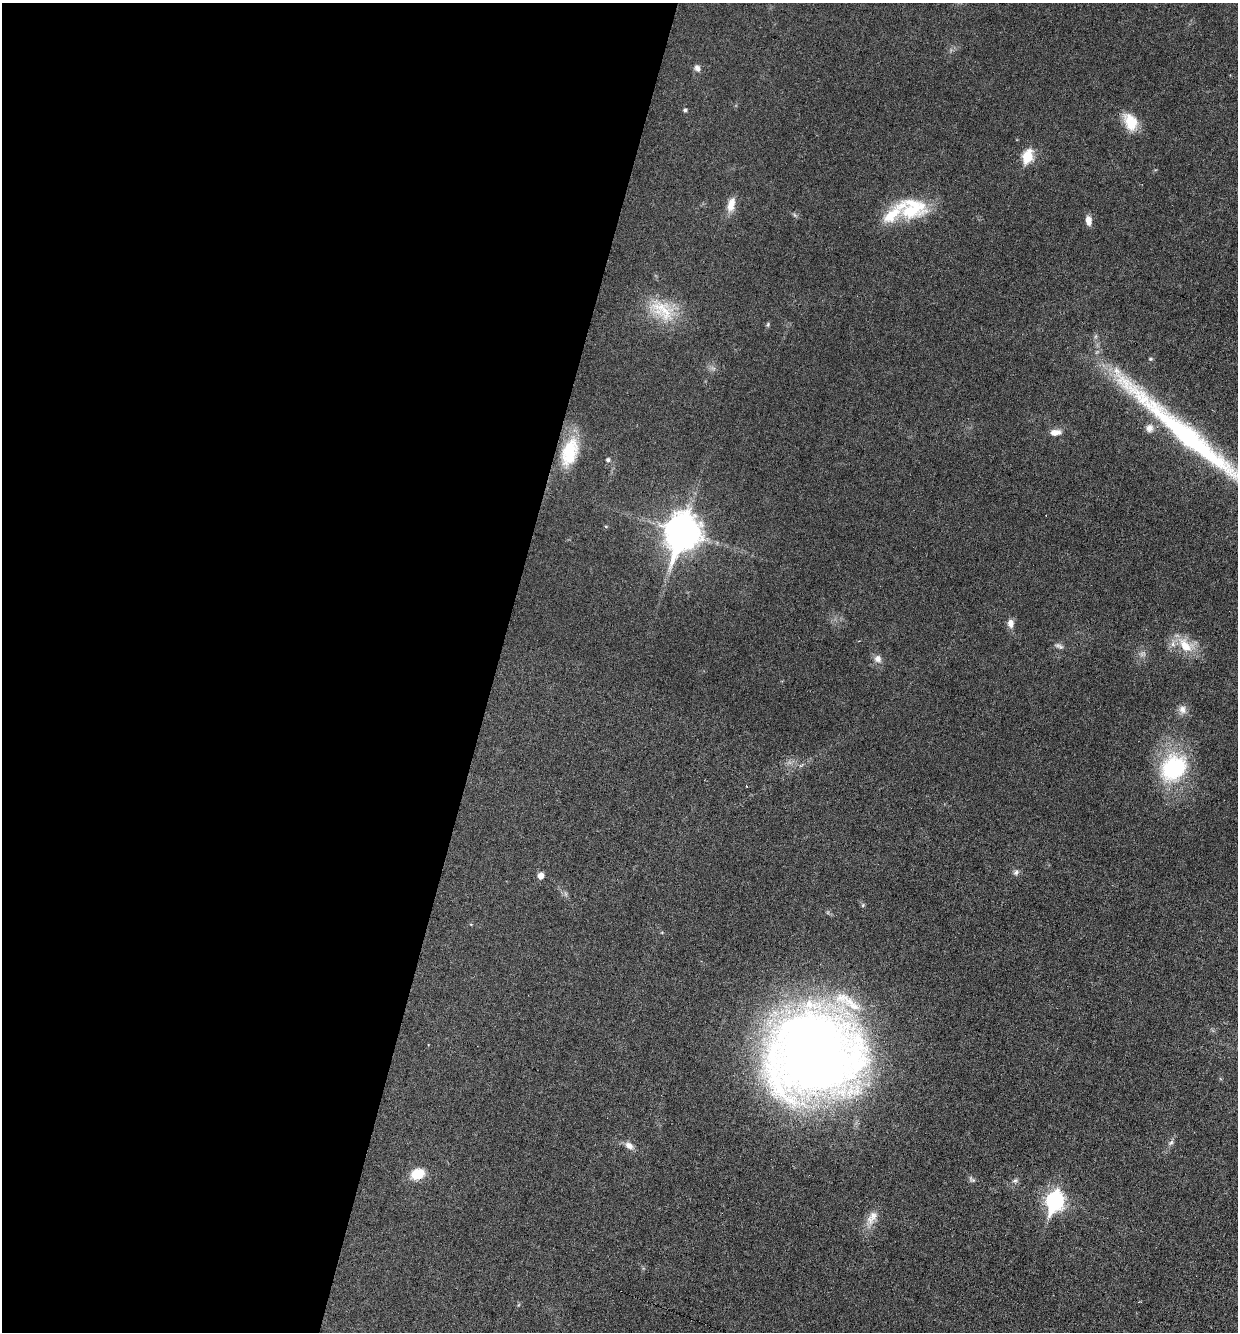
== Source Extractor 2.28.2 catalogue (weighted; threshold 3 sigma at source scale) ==
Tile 5 of 4 x 4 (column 1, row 2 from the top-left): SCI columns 260-1495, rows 2659-3988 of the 5333 x 5318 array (HDU 1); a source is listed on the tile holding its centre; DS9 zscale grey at full resolution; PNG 1240 x 1334 px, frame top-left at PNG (2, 3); no overlay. Shown black and unused: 40% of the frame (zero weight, under 3 of 6 exposures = <1% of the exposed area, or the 3 px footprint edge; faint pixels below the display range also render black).
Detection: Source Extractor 2.28.2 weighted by HDU 2 'WHT'; one run over the whole footprint, this tile lists its part. Background 0.0321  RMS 0.0039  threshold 0.0159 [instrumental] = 3 sigma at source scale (4.09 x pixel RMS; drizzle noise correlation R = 1.36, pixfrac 0.8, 0.05/0.05 arcsec/px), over >= 5 px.
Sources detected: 41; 2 too faint to see at this stretch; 1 long thin detection or spike segment (spike, bleed or trail) — not listed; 2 inside a brighter listed object's ellipse — not listed separately; the other 36 listed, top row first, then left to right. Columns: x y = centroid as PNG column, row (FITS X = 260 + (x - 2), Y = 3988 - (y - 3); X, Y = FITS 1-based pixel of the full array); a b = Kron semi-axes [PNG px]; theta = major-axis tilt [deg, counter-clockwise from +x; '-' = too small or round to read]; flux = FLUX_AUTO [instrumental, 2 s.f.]
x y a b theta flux
697 68 9 6 -67 1.5
685 110 5 4 - 0.78
1130 122 23 15 -62 8.4
1027 157 7 6 - 23
731 205 20 9 75 4.2
912 210 44 21 13 21
795 215 7 4 -45 0.66
1088 220 11 7 -83 2.8
662 310 42 24 -35 16
768 325 7 4 71 0.57
1096 336 6 4 71 0.64
1150 359 6 5 - 0.47
713 368 8 4 -36 0.97
1149 428 10 9 - 2.4
1055 432 15 8 2 2.9
569 452 37 19 74 17
608 460 6 5 - 0.94
606 526 5 3 - 0.38
682 532 14 11 72 770
1010 623 11 8 -90 2.5
1185 645 25 15 -43 9.6
878 659 11 10 - 2.3
1182 709 12 10 -87 2.4
1173 768 28 23 47 40
1016 872 9 7 53 1.2
540 876 6 5 - 3.2
566 894 7 4 -89 0.72
863 905 6 5 - 0.55
814 1053 71 66 36 540
1171 1143 10 6 44 1.2
629 1146 12 8 -35 2.4
417 1174 12 9 21 9.4
972 1179 12 5 -43 0.94
1015 1180 8 5 4 0.89
1054 1201 9 7 72 130
872 1218 25 12 59 4.7